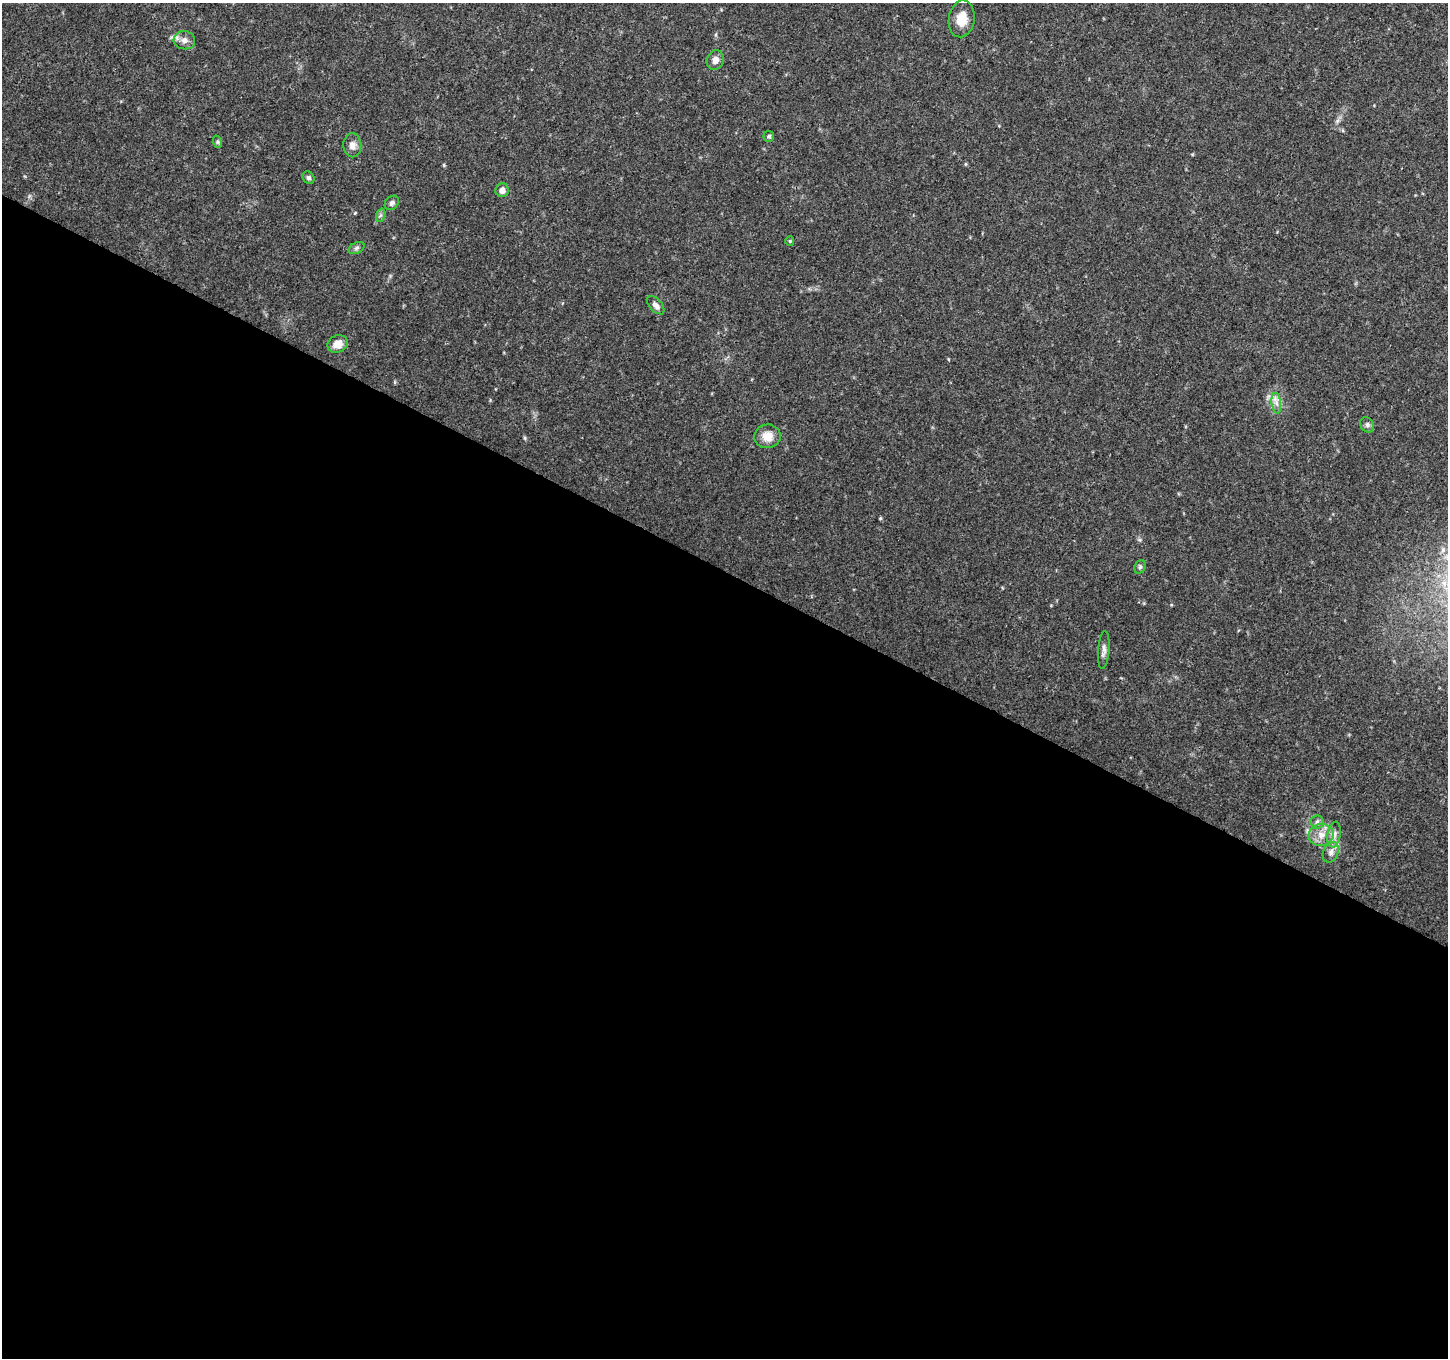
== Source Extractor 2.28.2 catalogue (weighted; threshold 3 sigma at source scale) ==
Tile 14 of 4 x 4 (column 2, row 4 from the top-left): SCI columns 1450-2895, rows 202-1557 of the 5799 x 5891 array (HDU 1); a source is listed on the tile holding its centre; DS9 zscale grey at full resolution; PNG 1450 x 1360 px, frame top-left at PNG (2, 3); each listed source drawn as its Kron ellipse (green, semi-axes under 4 px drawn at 4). Shown black and unused: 58% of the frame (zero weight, under 3 of 4 exposures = <1% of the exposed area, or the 3 px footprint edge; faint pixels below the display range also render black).
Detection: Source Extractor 2.28.2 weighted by HDU 2 'WHT'; one run over the whole footprint, this tile lists its part. Background 0.0333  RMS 0.0037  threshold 0.0164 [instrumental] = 3 sigma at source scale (4.5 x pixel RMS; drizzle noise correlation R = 1.50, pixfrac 1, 0.0396/0.0396 arcsec/px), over >= 5 px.
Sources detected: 23; all 23 listed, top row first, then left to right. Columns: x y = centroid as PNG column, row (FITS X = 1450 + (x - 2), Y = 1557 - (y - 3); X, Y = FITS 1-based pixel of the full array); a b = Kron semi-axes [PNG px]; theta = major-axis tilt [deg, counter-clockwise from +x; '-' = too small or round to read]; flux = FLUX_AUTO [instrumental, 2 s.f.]
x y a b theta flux
962 19 18 13 80 5.6
184 40 11 9 -7 2.2
715 60 10 8 68 2
769 136 5 5 - 0.71
218 142 6 4 -71 0.59
352 145 12 9 -89 2.2
308 178 6 5 - 0.94
502 190 7 6 - 1.9
392 203 8 6 48 1.1
381 215 7 4 70 0.69
790 241 5 4 - 0.39
356 248 8 5 27 0.82
656 305 11 6 -48 1.7
338 344 10 8 23 3.5
1276 403 10 4 -84 1.6
1367 425 8 6 -57 1.1
767 436 13 12 - 4.7
1140 567 7 5 68 0.69
1104 650 19 5 86 1.7
1317 822 6 6 - 1.1
1334 834 13 6 81 2.1
1321 835 12 11 - 3.9
1331 852 10 7 65 1.8